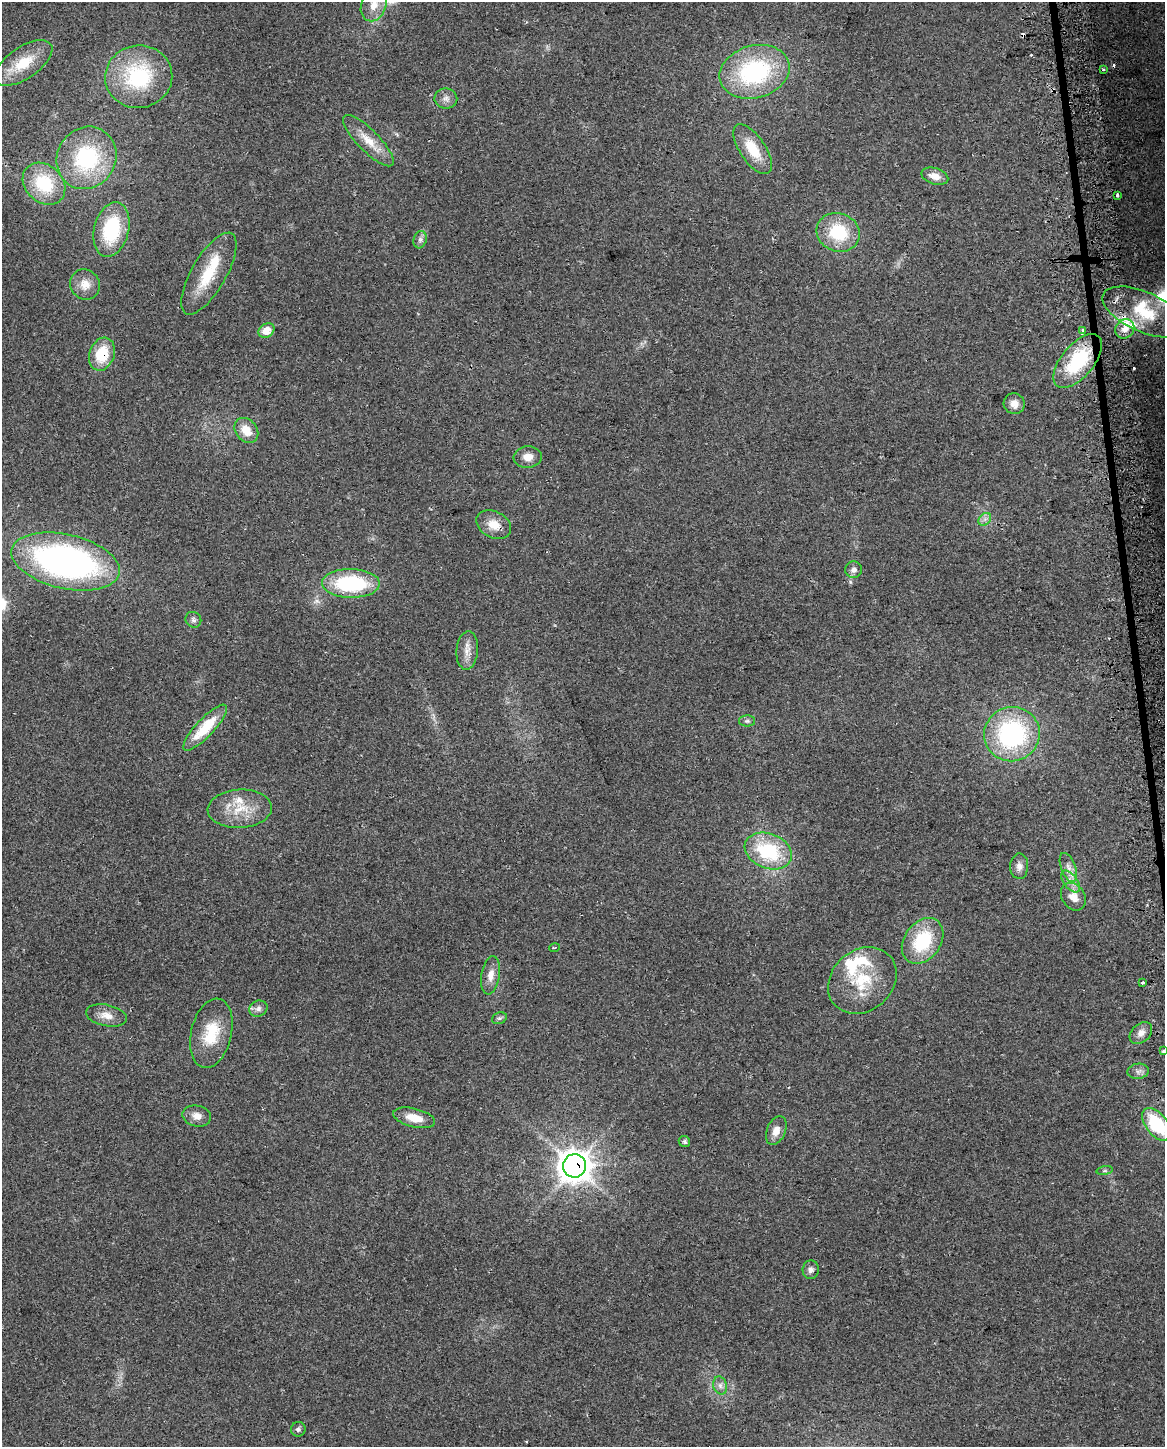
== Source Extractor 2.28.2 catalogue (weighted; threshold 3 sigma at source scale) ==
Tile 6 of 4 x 3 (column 2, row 2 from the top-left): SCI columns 1192-2354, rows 1504-2948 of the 4710 x 4405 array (HDU 1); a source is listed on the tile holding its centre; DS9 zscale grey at full resolution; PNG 1167 x 1449 px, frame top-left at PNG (2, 2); each listed source drawn as its Kron ellipse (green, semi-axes under 4 px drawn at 4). Shown black and unused: <1% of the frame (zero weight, under 2 of 3 exposures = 2% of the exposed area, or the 3 px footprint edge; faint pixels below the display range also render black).
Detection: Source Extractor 2.28.2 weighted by HDU 2 'WHT'; one run over the whole footprint, this tile lists its part. Background 0.192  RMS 0.013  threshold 0.0605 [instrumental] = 3 sigma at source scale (4.5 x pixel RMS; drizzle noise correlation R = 1.50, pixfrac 1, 0.0396/0.0396 arcsec/px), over >= 5 px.
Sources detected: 75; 4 cosmic-ray / hot-pixel residue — neither listed nor drawn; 7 inside a brighter listed object's ellipse — not listed separately; the other 64 listed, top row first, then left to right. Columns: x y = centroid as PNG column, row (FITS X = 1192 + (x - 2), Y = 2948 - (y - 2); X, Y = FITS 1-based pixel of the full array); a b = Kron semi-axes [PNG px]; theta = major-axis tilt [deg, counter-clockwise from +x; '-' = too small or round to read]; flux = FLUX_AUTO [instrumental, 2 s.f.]
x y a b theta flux
374 5 17 12 68 16
24 63 33 15 34 41
1104 70 3 3 - 2.7
755 72 35 26 16 160
139 77 34 31 11 120
446 99 11 10 - 7.5
368 141 34 10 -46 26
753 149 29 12 -56 36
86 158 32 29 57 130
935 176 14 8 -17 13
44 184 23 18 -44 66
1117 195 4 3 - 4.8
111 230 28 17 76 88
838 232 22 19 -20 65
420 240 9 6 75 4.4
209 274 46 17 60 55
85 284 16 14 -51 17
1144 312 44 20 -24 75
1125 329 10 9 - 13
1083 330 3 3 - 7.9
266 331 8 6 36 20
102 354 17 12 70 42
1078 361 32 16 50 97
1014 404 10 10 - 11
246 430 14 10 -51 21
528 457 14 10 4 12
985 519 7 5 45 4.6
494 525 18 13 -28 19
66 561 55 27 -13 450
854 570 8 8 - 6.3
351 583 29 14 -1 110
193 620 8 7 - 4.2
467 650 19 10 86 13
747 721 8 5 0 3.2
205 728 30 9 47 47
1012 734 28 27 - 190
240 809 32 19 3 41
768 851 24 17 -22 89
1019 866 12 9 90 7.8
1068 867 15 7 -69 9.3
1071 881 12 6 -52 8.9
1073 897 15 11 -57 15
923 941 25 18 54 77
554 948 5 2 - 1.4
490 975 19 9 81 12
862 980 37 30 41 70
1143 982 3 3 - 4.7
258 1009 9 7 26 5.7
106 1015 21 10 -12 15
499 1018 7 5 19 2.9
211 1033 35 20 77 49
1141 1033 13 9 42 9.1
1164 1051 3 3 - 2.7
1138 1071 11 7 8 5.6
197 1116 14 10 -13 11
414 1118 21 9 -14 20
1157 1124 19 10 -51 79
776 1130 15 9 67 12
684 1142 6 5 - 2.9
574 1166 11 11 - 1900
1105 1171 8 4 8 2.4
811 1270 9 8 - 5.1
720 1385 9 6 -75 5.7
298 1429 7 7 - 3.5
Overlapping masked pixels (flux is a lower limit): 3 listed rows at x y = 102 354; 1078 361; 574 1166
Isophote crosses this tile's border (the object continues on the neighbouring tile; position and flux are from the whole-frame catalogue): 3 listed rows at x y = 374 5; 1164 1051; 1157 1124